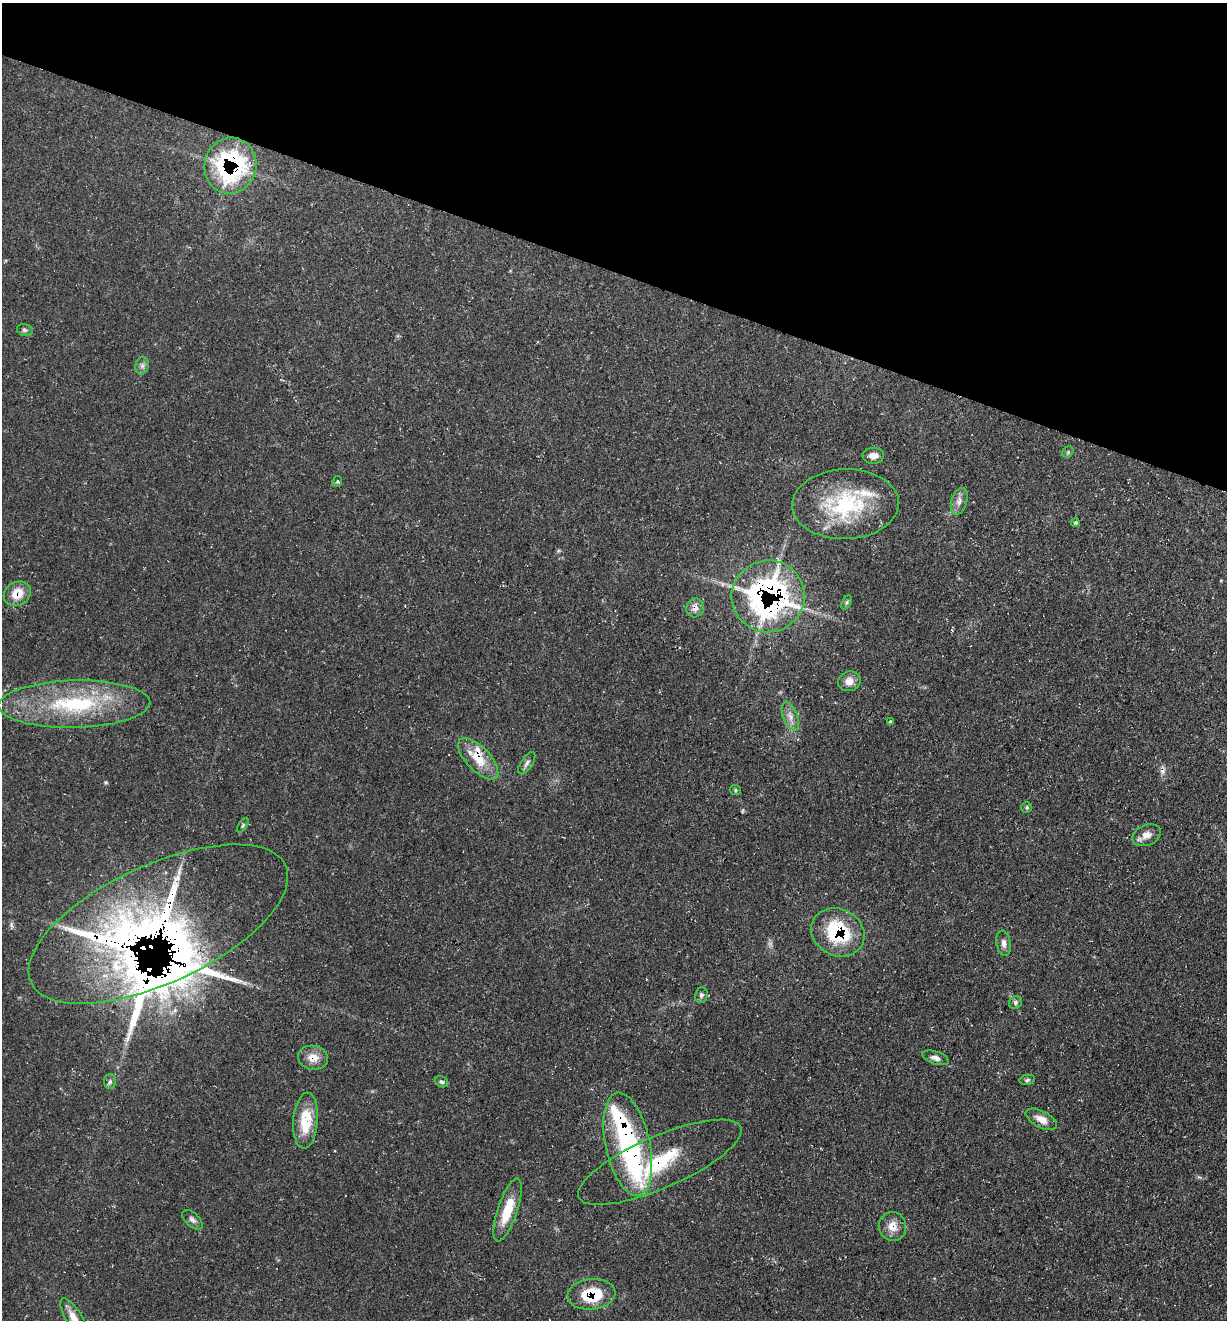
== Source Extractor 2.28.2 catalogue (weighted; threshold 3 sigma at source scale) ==
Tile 2 of 4 x 4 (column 2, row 1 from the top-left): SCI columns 1359-2583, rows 3954-5271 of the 5290 x 5272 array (HDU 1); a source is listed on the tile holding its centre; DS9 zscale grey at full resolution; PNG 1229 x 1322 px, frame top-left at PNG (2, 3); each listed source drawn as its Kron ellipse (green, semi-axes under 4 px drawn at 4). Shown black and unused: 21% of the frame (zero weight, under 3 of 4 exposures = <1% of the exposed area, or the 3 px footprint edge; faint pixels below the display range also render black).
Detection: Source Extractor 2.28.2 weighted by HDU 2 'WHT'; one run over the whole footprint, this tile lists its part. Background 0.163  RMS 0.0072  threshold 0.0326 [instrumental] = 3 sigma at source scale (4.5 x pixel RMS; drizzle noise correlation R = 1.50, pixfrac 1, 0.05/0.05 arcsec/px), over >= 5 px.
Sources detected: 55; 1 cosmic-ray / hot-pixel residue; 1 long thin detection or spike segment (spike, bleed or trail) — neither listed nor drawn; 11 inside a brighter listed object's ellipse — not listed separately; the other 42 listed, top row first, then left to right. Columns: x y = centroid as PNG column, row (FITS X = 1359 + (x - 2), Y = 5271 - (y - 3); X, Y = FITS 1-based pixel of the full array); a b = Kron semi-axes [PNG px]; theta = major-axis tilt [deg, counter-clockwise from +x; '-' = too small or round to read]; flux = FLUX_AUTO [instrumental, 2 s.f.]
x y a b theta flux
230 166 28 26 78 120
25 330 8 5 -15 1.6
142 366 9 6 76 2.6
1068 452 6 5 - 1.3
873 456 11 8 3 4.4
337 481 5 5 - 1
959 501 14 7 73 4.5
845 504 53 35 2 72
1075 522 4 4 - 1.1
17 594 14 11 28 13
768 596 36 36 - 230
847 602 7 4 60 1.4
695 608 9 8 - 4.3
849 681 11 10 - 5.9
74 704 76 23 1 77
790 716 15 7 -68 5.2
890 722 4 3 - 1.5
478 759 26 11 -46 18
527 763 13 6 56 2.7
735 790 6 5 - 1.2
1027 808 5 5 - 1.2
243 825 8 4 55 1.1
1146 835 15 10 23 5.9
158 924 140 59 25 360
838 932 27 23 -27 50
1004 943 13 7 -80 3.8
701 995 8 6 74 2
1016 1003 7 5 39 1.8
313 1058 15 12 -9 8.8
935 1058 14 6 -18 3.8
1027 1080 7 5 12 1.6
110 1082 7 6 - 1.8
442 1082 7 5 -29 1.6
1041 1119 17 8 -28 6.8
306 1121 28 12 86 23
628 1144 52 22 -78 100
660 1162 88 26 23 72
508 1210 33 10 71 21
192 1220 12 6 -43 2.7
893 1226 14 13 - 8.2
591 1294 24 15 6 30
74 1318 22 8 -59 7.8
Overlapping masked pixels (flux is a lower limit): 12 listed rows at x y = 230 166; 17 594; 768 596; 695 608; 478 759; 158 924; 838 932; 313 1058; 628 1144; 660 1162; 893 1226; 591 1294
Isophote crosses this tile's border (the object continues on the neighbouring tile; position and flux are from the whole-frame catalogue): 1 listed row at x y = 74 1318